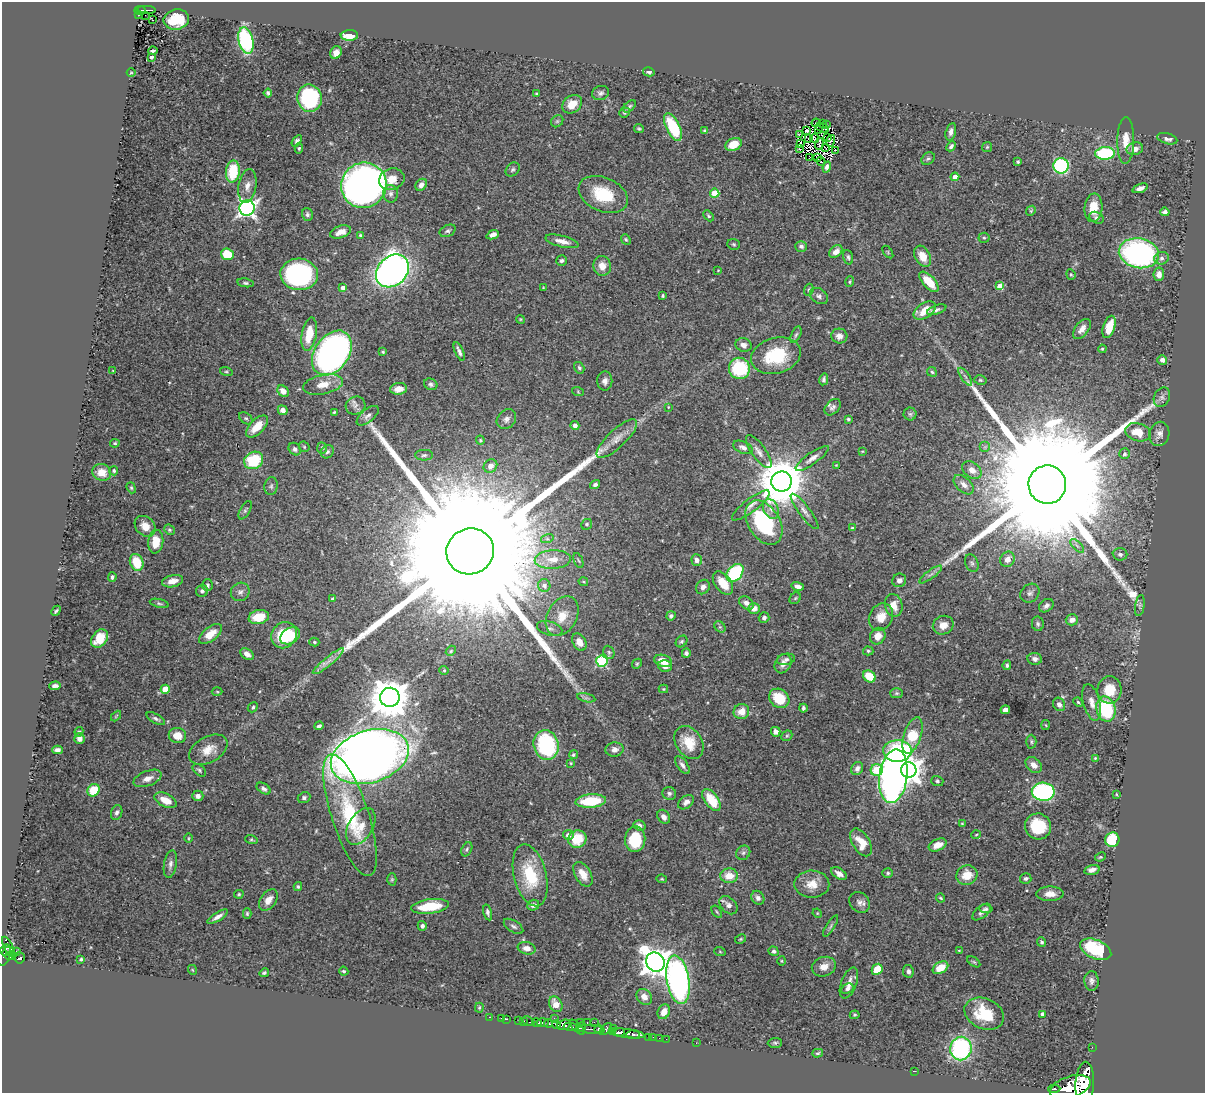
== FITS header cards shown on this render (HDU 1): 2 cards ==
NAXIS1  =                 1203
NAXIS2  =                 1091

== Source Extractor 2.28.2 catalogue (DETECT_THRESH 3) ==
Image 1203 x 1091 px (HDU 1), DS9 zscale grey, 1 PNG px = 1 image px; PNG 1207 x 1095 px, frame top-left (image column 1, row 1091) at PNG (2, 2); each listed source drawn as its Kron ellipse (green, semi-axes under 4 px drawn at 4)
Background 0.743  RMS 0.024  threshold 0.071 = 3 sigma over >= 5 px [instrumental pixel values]
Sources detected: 444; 7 with non-positive FLUX_AUTO (blend fragments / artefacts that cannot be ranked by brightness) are neither listed nor drawn; the other 437 listed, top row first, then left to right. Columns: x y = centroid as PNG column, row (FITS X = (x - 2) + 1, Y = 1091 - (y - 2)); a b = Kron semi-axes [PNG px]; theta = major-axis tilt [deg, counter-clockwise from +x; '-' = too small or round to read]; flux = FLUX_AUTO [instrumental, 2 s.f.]
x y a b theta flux
140 10 5 4 - 110
146 10 9 2 0 150
138 15 3 3 - 17
145 15 2 2 - 5.7
152 20 3 2 - 2.8
176 20 13 10 11 55
349 35 9 5 1 24
246 41 13 7 -77 180
153 51 5 3 - 2.8
336 53 6 5 - 9.9
152 57 4 3 - 3.9
649 72 6 4 -14 4.7
131 73 4 3 - 1.2
268 93 4 4 - 3.8
537 93 4 3 - 2.1
601 93 8 7 - 5.1
309 98 14 12 -78 170
572 104 10 8 38 24
629 106 7 4 44 2.9
625 112 5 5 - 3.3
557 121 7 5 44 3
816 123 4 2 - 2.1
822 123 2 2 - 320
827 124 3 2 - 1.1
673 127 15 7 -64 78
822 128 7 3 -18 2.8
639 129 5 3 - 2.3
704 130 4 3 - 1.5
818 130 3 2 - 1.4
806 131 3 2 - 2.1
951 132 9 5 75 6.9
799 135 2 2 - 3.7
809 138 2 2 - 1.2
815 138 4 2 - 1.5
827 138 3 2 - 2.1
1167 139 10 5 -15 6.2
297 141 6 4 54 4
830 141 6 3 72 0.37
1126 141 23 8 89 21
800 143 3 2 - 0.84
733 144 8 6 25 24
819 144 6 3 85 0.47
951 146 5 4 - 4.1
987 147 5 4 - 1.9
299 148 5 4 - 2.2
826 148 4 3 - 0.59
799 149 4 3 - 5.8
1135 149 8 6 14 9.4
835 150 2 2 - 1.7
1105 153 10 6 2 120
809 157 2 2 - 1.2
817 157 4 2 - 3.3
928 159 7 5 39 3.3
821 162 5 3 - 2.8
1018 162 3 3 - 2.6
1061 166 7 7 - 170
827 167 5 4 - 5.4
513 169 8 6 44 4
233 172 11 7 83 74
955 177 4 4 - 14
392 179 13 10 20 20
364 185 23 22 - 900
421 185 6 5 - 8
247 186 17 9 81 14
1140 188 8 4 19 7.1
715 193 4 4 - 48
391 194 9 7 89 6
603 194 26 17 -23 65
247 208 8 7 - 680
1093 208 14 9 86 27
1031 211 5 4 - 1.9
1165 212 5 4 - 5
307 215 6 5 - 3.7
708 216 6 4 -46 2.6
1096 218 7 5 -27 4.4
448 231 8 5 25 4.1
340 232 11 6 18 13
360 235 4 3 - 1.9
493 235 6 4 24 7.1
984 238 5 5 - 2.4
626 239 5 4 - 2.1
562 241 17 5 -14 13
734 244 6 5 - 2.6
801 246 6 5 - 4.9
836 252 7 5 39 9.7
888 252 7 3 -55 1.6
1139 253 20 15 -10 340
227 254 6 5 - 55
923 256 11 7 -61 22
848 257 7 4 -74 3.3
1162 258 7 6 - 4.8
562 261 5 5 - 3.5
602 266 10 9 - 13
718 270 4 2 - 1
392 271 18 14 44 910
299 274 19 16 -4 250
1071 274 5 4 - 2
1159 274 7 5 81 8.6
850 282 5 4 - 2.1
929 282 13 6 -47 39
245 283 8 4 -9 3.2
1000 286 4 4 - 38
343 288 4 4 - 10
543 288 4 2 - 1.1
809 290 6 4 71 2.2
663 296 4 3 - 2
819 296 10 7 -35 5.3
937 310 10 4 19 4.5
925 311 12 7 34 25
520 319 4 3 - 1.4
1109 327 11 6 71 32
1082 329 12 6 53 11
309 334 17 7 80 36
796 335 9 4 65 3.3
839 336 8 7 - 8.7
743 345 8 6 -18 9.3
1102 349 4 3 - 1.7
459 351 10 3 -67 5.5
383 352 4 4 - 1.7
332 353 24 17 54 700
776 356 25 17 15 84
1162 360 5 4 - 5.8
579 368 6 5 - 2.9
739 368 11 10 - 110
113 371 3 2 - 1
226 372 6 4 -18 2.3
932 372 5 4 - 2.5
965 377 10 2 -54 3.3
824 379 6 4 80 3.3
980 380 6 4 -14 2.6
605 381 9 7 89 7.9
323 384 20 9 12 20
431 384 7 5 -23 3.8
399 389 8 6 5 16
283 391 6 5 - 10
578 392 6 4 -20 1.9
1162 397 10 7 64 6.2
355 406 10 9 - 7.8
668 407 3 2 - 1
833 407 9 6 46 5.6
283 410 5 4 - 9.1
334 412 3 2 - 1.5
910 414 6 6 - 3.4
368 416 13 6 40 6.8
246 418 7 5 -37 3.3
506 419 11 9 48 7.3
848 419 4 3 - 2.3
575 425 4 4 - 7.7
257 427 14 7 45 27
1138 432 13 8 -16 27
1159 434 12 10 78 9.6
617 439 26 9 43 20
480 440 4 4 - 1.8
115 443 5 4 - 2.1
304 447 6 4 -46 2.2
743 447 10 6 -23 6.8
985 447 5 5 - 3
322 448 6 4 -83 2.3
295 449 7 5 -48 4.7
862 451 3 2 - 1.1
327 452 7 6 - 3.7
759 452 20 7 -54 10
1124 454 5 5 - 3.4
424 455 9 5 1 3.9
812 458 20 5 35 10
254 460 10 8 29 78
836 465 4 4 - 1.3
490 466 7 6 - 9.8
972 470 11 7 -36 11
114 471 4 4 - 2.5
102 472 9 8 - 21
782 481 10 10 - 8100
595 485 5 4 - 4.3
964 485 12 7 -43 8.5
1047 485 19 19 - 140000
271 486 9 6 80 4.2
131 488 6 4 -68 2.3
751 505 23 6 37 12
771 509 10 7 -64 9.3
245 510 10 5 60 3.4
805 511 22 5 -53 9.8
764 522 24 15 -58 150
587 524 6 5 - 2.6
145 526 11 9 -42 16
852 528 4 3 - 2.6
169 530 5 4 - 2.4
547 539 6 4 17 2.8
156 542 12 7 84 26
1077 546 9 3 -45 3.8
470 551 24 23 - 200000
1120 554 7 6 - 4.3
553 559 18 9 3 20
1008 559 8 7 - 12
697 560 6 5 - 6.7
578 561 8 2 -69 1.7
137 562 9 6 -69 44
972 563 9 6 -68 4.8
735 573 10 7 50 130
931 574 13 3 36 5.2
112 577 5 4 - 3.2
899 580 7 6 - 7.3
172 581 11 6 14 14
583 582 5 3 - 1.8
723 583 13 8 -53 28
207 585 6 5 - 2.7
544 586 6 6 - 7.2
798 586 6 4 -14 7.3
703 587 7 6 - 6.8
202 591 6 5 - 4.2
240 592 10 9 - 6.6
1030 593 10 8 42 6.1
795 598 6 5 - 2.4
333 599 4 3 - 3.2
159 603 10 4 -13 3
746 603 8 6 -35 8
894 605 11 8 -75 17
1140 605 10 4 82 3.1
1046 606 8 6 38 5.4
754 609 6 5 - 11
56 611 5 3 - 2.7
562 616 21 14 61 31
671 616 5 4 - 3.7
259 617 10 7 12 36
881 617 14 11 60 21
764 618 5 5 - 4.4
1072 620 6 5 - 11
1038 624 7 6 - 3.8
943 625 10 9 - 14
720 627 6 5 - 2.7
550 628 13 7 -16 7.3
211 634 13 7 37 19
284 635 14 12 53 80
290 636 11 7 32 36
878 636 9 7 59 14
100 638 10 7 52 34
682 641 6 5 - 3.2
314 642 5 4 - 2.2
579 642 9 6 -59 16
451 651 5 4 - 2.1
868 651 5 4 - 2.3
609 652 7 5 -68 3.2
686 653 4 4 - 4.4
247 654 7 5 -36 9.5
786 659 9 5 11 5.1
1035 659 7 6 - 6.6
328 661 20 4 39 11
602 661 6 5 - 160
663 661 9 6 -15 22
637 664 5 4 - 2.3
783 664 10 7 61 11
1007 665 5 3 - 2.6
665 666 7 6 - 9
444 670 4 4 - 1.8
869 676 7 5 -41 40
55 686 6 4 2 5.7
165 689 4 4 - 37
663 689 5 4 - 1.6
1109 690 13 12 - 35
217 692 5 3 - 1.6
897 693 6 5 - 2.6
390 697 10 9 - 5100
586 698 9 4 -12 3.5
779 698 11 9 -38 45
1078 702 5 4 - 1.9
1092 702 19 8 -75 14
1059 704 7 5 -59 6.1
253 707 5 4 - 2.9
803 708 4 3 - 3.5
1106 709 13 9 -76 96
1005 710 5 4 - 7.6
741 711 8 7 - 18
116 716 6 3 46 1.7
156 719 10 4 -29 4.1
1046 725 5 3 - 1.2
319 726 5 4 - 3.3
79 732 5 4 - 2.1
776 732 5 4 - 6.1
177 735 9 7 -12 21
913 735 19 8 72 65
787 736 6 5 - 2.4
79 738 5 5 - 8.4
1031 742 7 5 -88 3
689 743 18 13 -58 36
546 745 15 12 -75 160
614 749 9 7 4 8.3
57 750 5 4 - 5.9
208 750 21 13 29 24
897 751 14 11 1 150
573 755 4 4 - 2.5
370 756 40 26 17 2500
1095 758 3 3 - 1.3
571 763 4 3 - 1.6
682 765 10 5 -54 5.8
1034 765 9 6 -43 11
857 768 7 5 59 6.8
199 770 8 5 -42 3.1
877 770 6 6 - 78
909 770 8 7 - 1400
893 776 27 14 82 1000
148 778 15 7 21 12
937 781 6 5 - 2.8
264 789 8 5 -34 4.4
94 790 6 5 - 41
1043 792 11 9 -2 280
669 793 7 6 - 4.1
1116 794 3 2 - 1.2
198 796 5 5 - 8.1
304 798 6 5 - 4.1
166 800 12 6 -26 22
711 800 12 6 -54 43
591 801 15 6 4 72
686 802 9 6 36 6.7
117 812 7 5 73 5
350 815 64 18 -72 130
664 817 7 6 - 7.3
962 824 4 3 - 1.4
639 825 6 5 - 5.4
361 826 20 12 59 22
1038 826 13 13 - 65
568 835 5 5 - 8.7
976 835 5 3 - 1.5
188 838 4 3 - 1.4
251 839 6 4 -15 2.2
577 839 9 8 - 44
635 839 13 10 85 57
1112 840 7 7 - 77
861 842 15 8 -59 28
938 845 9 5 24 17
467 849 7 5 62 2.8
743 853 7 6 - 4.3
1100 857 5 3 - 2
170 864 14 6 80 7.4
1092 870 8 4 14 7.4
888 873 5 4 - 2.5
583 874 13 8 -59 19
839 874 9 5 -33 9
530 875 31 16 -76 82
967 875 11 9 27 28
729 876 9 7 3 26
1026 878 6 5 - 3.9
392 879 6 4 89 2.2
662 879 5 4 - 1.7
812 884 17 13 -1 23
298 887 4 3 - 2.5
239 894 5 4 - 2.1
1050 894 13 7 0 15
758 898 7 6 - 6.2
941 898 5 3 - 2.3
268 900 12 7 54 15
860 902 11 9 -48 8.4
533 905 6 5 - 6.5
728 905 10 7 -46 8.1
430 906 19 7 7 59
986 909 7 4 -9 3.4
488 912 8 4 -76 4.2
717 912 7 3 -55 1.9
982 912 11 5 39 5.9
817 913 5 4 - 1.6
247 914 5 4 - 2.4
218 917 12 4 31 8.1
422 926 5 4 - 4.2
513 926 11 5 -33 4.8
831 926 12 4 57 3.6
741 939 6 4 27 1.9
1042 942 5 4 - 3.2
8 947 11 4 -63 360
526 948 9 6 -14 12
1096 949 16 9 -23 110
8 951 6 4 28 250
16 951 2 2 - 37
774 951 5 4 - 3.4
959 951 4 4 - 1.3
720 952 6 3 -20 1.5
4 955 11 6 72 490
11 955 6 3 11 230
20 958 5 5 - 240
81 959 3 3 - 2.3
781 961 5 3 - 1.6
655 962 10 9 - 2200
974 962 7 3 -35 2.2
824 967 12 9 20 15
940 968 8 5 31 26
877 969 6 5 - 33
193 970 5 3 - 1.3
344 971 5 3 - 1.9
908 971 6 5 - 5.6
264 973 5 4 - 2.8
678 980 24 11 -80 530
1091 981 10 7 -89 6
849 983 16 7 69 14
847 989 6 4 30 4.1
644 997 8 7 - 13
556 1004 8 6 -61 16
479 1008 5 4 - 1.8
664 1012 8 6 66 16
984 1014 20 15 -24 60
1043 1014 4 4 - 9.7
855 1015 5 4 - 2.1
489 1017 3 2 - 14
501 1018 2 2 - 11
554 1018 2 2 - 9.8
507 1019 3 2 - 19
519 1020 2 2 - 7.4
523 1021 3 2 - 22
528 1021 6 3 -27 180
594 1022 3 2 - 74
537 1023 5 3 - 320
543 1023 6 3 1 390
548 1023 4 3 - 410
580 1023 4 3 - 66
587 1023 2 2 - 12
556 1024 4 3 - 390
564 1025 7 5 19 940
570 1027 6 3 -5 180
577 1027 10 3 -44 130
582 1027 5 3 - 180
613 1028 3 2 - 55
591 1029 13 4 -4 330
599 1029 4 3 - 280
606 1029 7 4 47 170
612 1032 4 3 - 130
619 1032 6 4 9 500
627 1033 18 3 -7 720
633 1034 7 3 6 360
649 1037 3 2 - 28
653 1037 2 2 - 14
659 1038 2 2 - 12
666 1039 2 2 - 9.4
696 1043 2 2 - 10
775 1043 7 5 2 2.9
1092 1047 2 2 - 8.2
961 1049 12 10 80 230
818 1053 5 4 - 2.3
915 1071 3 2 - 2.3
1085 1084 22 9 87 4000
1070 1087 21 10 17 4600
1054 1089 6 3 4 230
At the frame edge (FLAGS 8, measured only in part): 2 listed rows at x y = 1085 1084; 1070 1087
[7 non-positive-flux detections neither listed nor drawn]